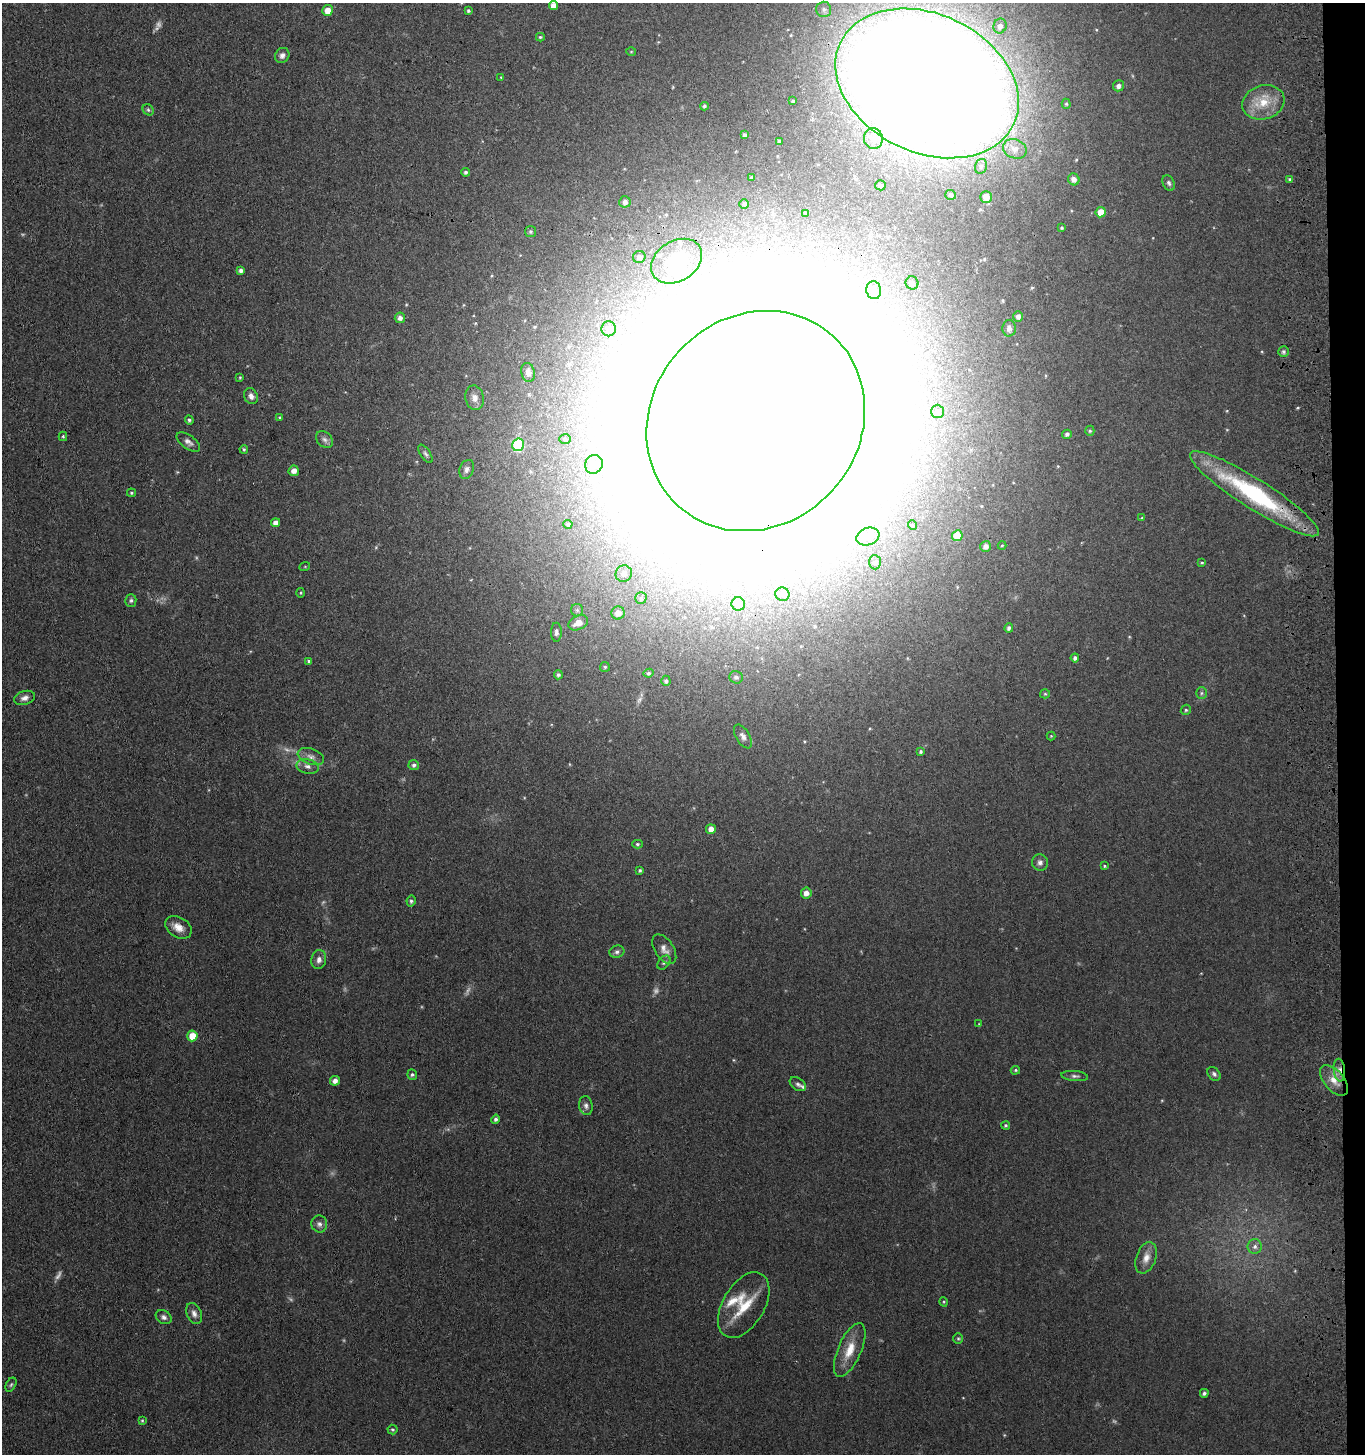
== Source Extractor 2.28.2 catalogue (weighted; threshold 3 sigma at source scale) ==
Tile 6 of 3 x 3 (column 3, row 2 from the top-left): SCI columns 2934-4296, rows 1455-2906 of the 4543 x 4361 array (HDU 1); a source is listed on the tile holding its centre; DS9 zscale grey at full resolution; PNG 1367 x 1456 px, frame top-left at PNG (2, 3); each listed source drawn as its Kron ellipse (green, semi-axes under 4 px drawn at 4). Shown black and unused: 2% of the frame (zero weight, under 3 of 4 exposures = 5% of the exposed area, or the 3 px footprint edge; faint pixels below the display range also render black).
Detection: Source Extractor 2.28.2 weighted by HDU 2 'WHT'; one run over the whole footprint, this tile lists its part. Background 0.0674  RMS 0.0074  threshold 0.0332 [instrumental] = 3 sigma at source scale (4.5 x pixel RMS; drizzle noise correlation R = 1.50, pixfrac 1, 0.05/0.05 arcsec/px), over >= 5 px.
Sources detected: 175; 8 too faint to see at this stretch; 19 inside a brighter object's white glare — neither listed nor drawn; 4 inside a brighter listed object's ellipse — not listed separately; the other 144 listed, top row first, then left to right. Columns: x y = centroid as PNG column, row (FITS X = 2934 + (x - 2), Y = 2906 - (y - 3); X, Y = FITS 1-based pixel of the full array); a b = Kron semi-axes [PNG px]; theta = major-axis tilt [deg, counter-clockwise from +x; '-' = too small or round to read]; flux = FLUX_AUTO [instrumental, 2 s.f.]
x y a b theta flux
553 5 5 4 - 4.9
824 9 8 7 - 2.7
328 10 5 5 - 8.4
468 11 4 3 - 1.3
1000 26 7 6 - 3.3
540 37 4 3 - 0.97
631 52 5 3 - 0.65
282 55 8 7 - 3.1
501 77 3 3 - 0.63
927 83 96 69 -26 4200
1118 86 5 5 - 3.1
793 101 3 2 - 0.72
1263 102 21 17 17 18
1066 104 5 4 - 1
704 106 4 4 - 1.4
148 110 6 5 - 1.3
744 135 4 3 - 1.5
873 138 10 9 - 6.7
779 141 3 3 - 0.88
1015 149 12 9 -22 5.5
981 166 7 6 - 1.9
466 172 4 4 - 1.5
752 178 3 3 - 1.1
1074 179 6 5 - 3.5
1290 179 4 4 - 1.3
1169 183 8 5 -65 1.9
880 185 5 5 - 1.5
951 195 5 5 - 1.5
986 197 6 6 - 6.6
625 202 6 5 - 3
744 204 4 4 - 1
1101 212 5 5 - 10
806 213 3 3 - 0.99
1062 228 4 3 - 0.92
530 232 5 5 - 1.3
639 257 6 6 - 3.3
677 261 27 20 32 23
241 270 4 4 - 2.5
912 283 6 6 - 3
874 290 9 7 -81 3.8
1018 316 5 5 - 3
400 318 5 5 - 3
1009 328 8 6 88 2.9
609 329 7 7 - 5.8
1283 352 5 5 - 1.6
528 372 9 6 -80 3.8
240 378 4 3 - 0.66
251 396 8 6 -64 3.4
475 398 12 9 -79 4.7
937 411 6 6 - 2
279 418 4 3 - 0.71
189 420 4 4 - 1.5
756 421 115 104 47 26000
1090 431 5 4 - 1.1
1067 434 5 4 - 1.8
63 436 4 4 - 0.87
325 439 9 7 -44 2.8
565 439 6 5 - 1.3
188 442 13 6 -36 3.3
518 445 6 5 - 49
244 449 4 3 - 0.97
425 454 10 5 -56 1.9
594 464 9 8 - 5.5
467 469 10 7 67 2.9
294 471 5 5 - 4.2
131 493 4 3 - 0.98
1254 494 76 15 -32 95
1142 518 4 4 - 0.63
276 523 4 4 - 4.2
568 524 4 4 - 1.4
912 525 5 3 - 0.7
868 536 12 8 21 7.2
957 536 5 5 - 11
1002 545 4 3 - 0.69
985 546 6 5 - 3.7
875 562 7 6 - 2.1
1202 563 4 3 - 0.79
305 566 5 3 - 0.63
624 574 8 8 - 4.9
301 593 5 3 - 0.71
782 594 7 6 - 2.4
641 598 5 5 - 1.6
131 600 6 5 - 1.6
738 604 7 6 - 8.9
577 610 6 6 - 1.7
618 613 6 6 - 5.4
578 623 10 7 24 7.3
1009 628 5 4 - 2
556 632 9 5 -89 2.5
1075 658 4 4 - 2.1
309 661 3 3 - 1.1
605 667 5 5 - 1
648 673 5 4 - 1.4
558 675 4 4 - 1.6
736 677 7 6 - 2.1
666 681 5 4 - 1.7
1201 693 6 5 - 1.3
1045 694 5 4 - 0.9
24 698 11 6 17 3.5
1186 710 5 4 - 1.2
743 736 13 6 -59 3.4
1051 736 4 4 - 0.7
920 752 4 3 - 1.3
311 756 13 7 -19 4.4
414 765 5 5 - 2
308 766 11 7 -12 3.7
711 829 5 5 - 5.8
637 844 5 4 - 1.1
1040 862 8 8 - 2.6
1104 866 4 3 - 0.89
640 870 3 3 - 1.2
806 893 5 5 - 4.3
411 901 5 4 - 1.4
178 927 14 10 -32 7.1
664 949 16 9 -56 5.4
617 952 7 6 - 2.2
319 960 9 7 82 3.4
664 963 8 5 50 1.7
979 1024 3 3 - 0.56
192 1036 5 5 - 13
1015 1070 5 4 - 0.94
1339 1070 11 5 -83 4.4
1214 1074 7 5 -48 1.8
412 1075 5 5 - 1.4
1075 1076 13 5 -6 2.2
1334 1080 18 10 -50 9.1
335 1081 5 4 - 3.8
798 1084 9 6 -34 2.1
586 1106 9 6 -81 2.8
495 1119 4 4 - 1.8
1006 1125 4 4 - 1.1
319 1224 8 8 - 2.8
1255 1246 7 7 - 2.7
1146 1258 16 10 70 7
944 1302 5 3 - 0.69
744 1305 36 21 59 25
194 1314 11 7 -66 3.7
164 1317 8 6 -32 2.5
958 1339 5 4 - 0.99
850 1350 29 11 66 15
11 1385 7 5 62 1.2
1204 1393 4 4 - 1.6
142 1420 4 3 - 0.84
392 1429 5 5 - 1.1
Overlapping masked pixels (flux is a lower limit): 4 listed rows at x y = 927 83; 756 421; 1254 494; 1339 1070
Isophote crosses this tile's border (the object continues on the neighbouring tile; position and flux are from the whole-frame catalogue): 1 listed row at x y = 927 83